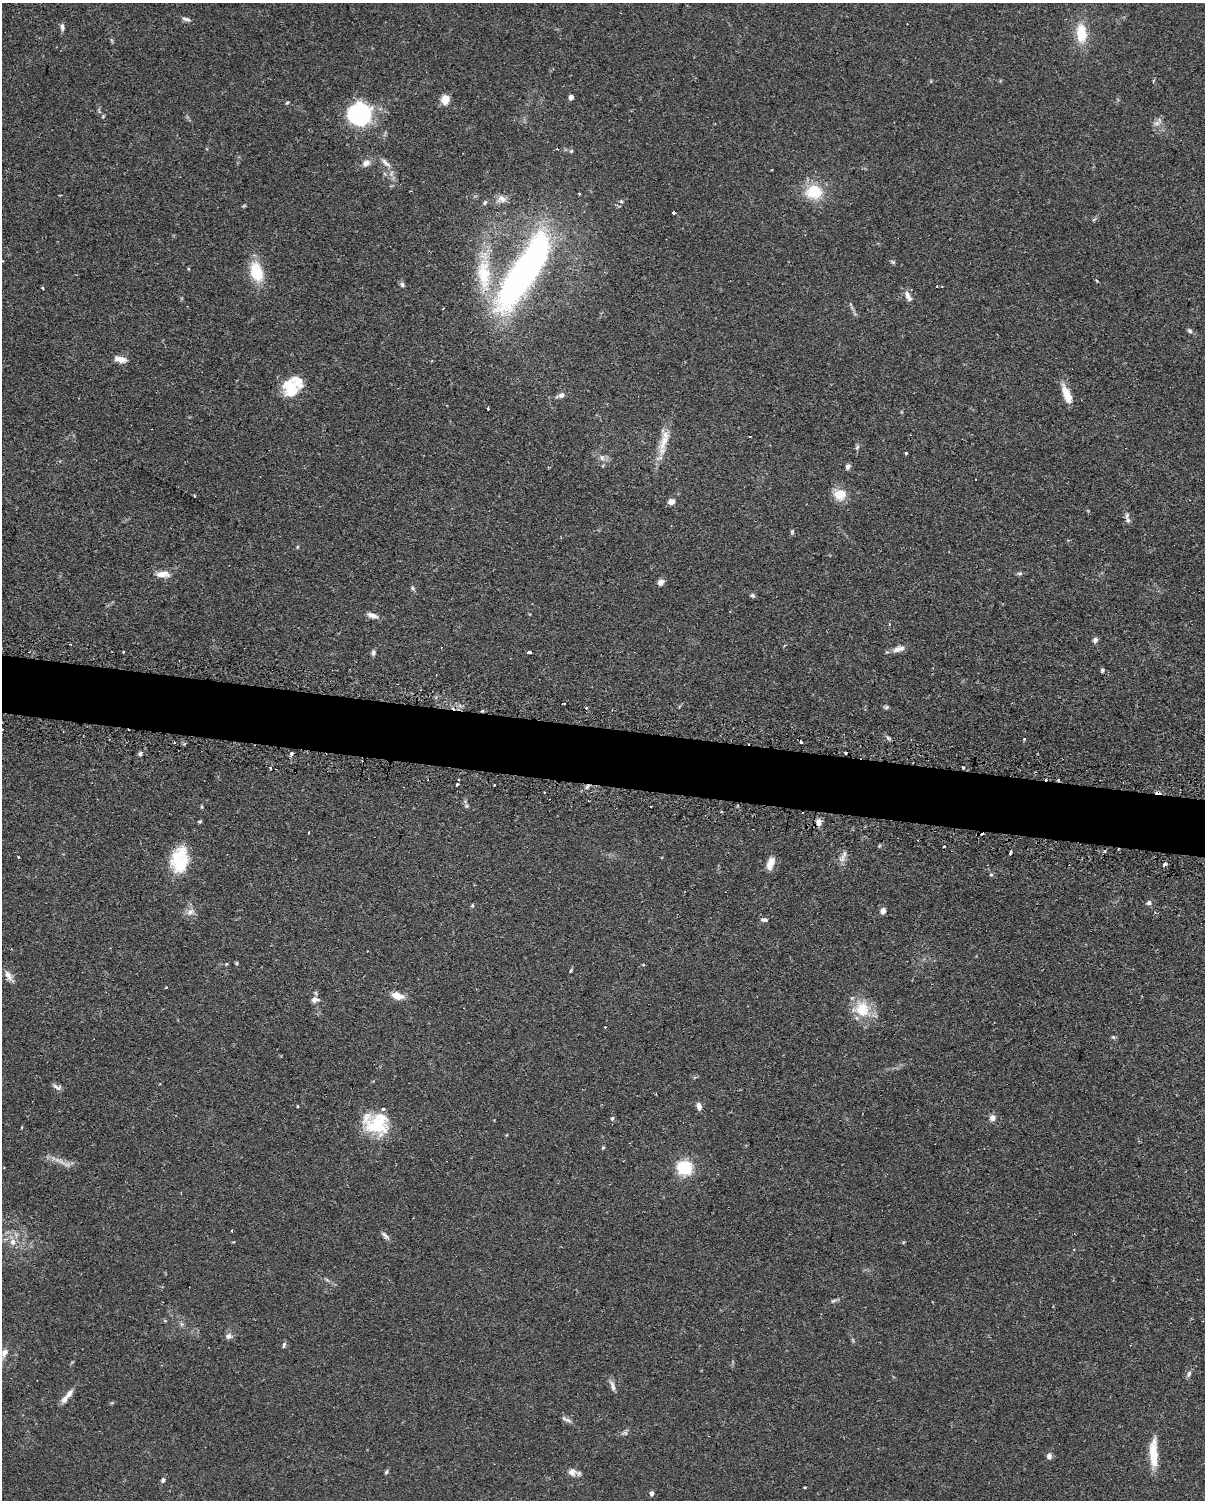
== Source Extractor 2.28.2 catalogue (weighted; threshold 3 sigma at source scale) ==
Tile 6 of 4 x 3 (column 2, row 2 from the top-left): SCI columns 1232-2434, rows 1758-3255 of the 4868 x 4896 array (HDU 1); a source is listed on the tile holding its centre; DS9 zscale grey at full resolution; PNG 1207 x 1502 px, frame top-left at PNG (2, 3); no overlay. Shown black and unused: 4% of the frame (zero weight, under 2 of 3 exposures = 4% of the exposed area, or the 3 px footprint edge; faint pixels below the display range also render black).
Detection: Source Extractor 2.28.2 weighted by HDU 2 'WHT'; one run over the whole footprint, this tile lists its part. Background 0.106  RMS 0.0054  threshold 0.0244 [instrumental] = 3 sigma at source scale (4.5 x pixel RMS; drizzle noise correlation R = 1.50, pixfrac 1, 0.05/0.05 arcsec/px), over >= 5 px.
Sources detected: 138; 1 too faint to see at this stretch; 1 inside a brighter object's white glare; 10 cosmic-ray / hot-pixel residue — not listed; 4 inside a brighter listed object's ellipse — not listed separately; the other 122 listed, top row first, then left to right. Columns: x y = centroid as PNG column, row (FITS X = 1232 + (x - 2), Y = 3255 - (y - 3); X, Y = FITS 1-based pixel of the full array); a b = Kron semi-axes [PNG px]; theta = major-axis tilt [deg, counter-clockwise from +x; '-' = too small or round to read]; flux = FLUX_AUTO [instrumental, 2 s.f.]
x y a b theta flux
186 19 12 5 -12 1.6
62 27 9 5 -86 1.8
1081 33 26 13 -86 14
1154 80 4 3 - 0.65
571 97 4 4 - 3.2
445 100 5 5 - 24
287 102 6 3 10 0.59
359 114 23 22 - 54
103 116 5 4 - 0.55
1156 123 8 6 43 2
366 163 11 8 31 3.2
385 163 17 6 -45 3
814 192 23 19 1 17
579 194 3 2 - 0.66
502 199 13 9 -16 3.6
621 201 5 5 - 0.85
485 202 7 5 60 1.1
674 213 3 3 - 4.2
893 262 6 4 -42 0.78
256 272 25 15 -73 16
524 272 73 20 57 260
483 274 48 18 -87 29
1097 281 3 3 - 0.68
402 284 8 6 -88 1.3
937 286 2 2 - 0.52
43 288 4 3 - 0.48
908 296 14 6 -64 3.4
1190 331 7 5 -45 1.2
120 359 13 7 -11 4.4
291 388 21 19 -59 16
1067 394 20 7 -69 8.8
561 395 9 6 23 2.3
488 408 3 3 - 2
664 442 31 10 70 9.8
857 447 7 5 46 1
906 453 3 3 - 0.97
602 458 9 6 -75 2
848 467 7 5 77 1.6
840 494 16 14 -10 8
194 495 4 2 - 0.48
671 502 6 5 - 3.6
1128 520 7 6 - 1.8
792 532 7 4 75 0.83
297 547 6 3 71 0.54
1020 573 8 5 6 1
162 574 18 8 0 5.1
661 582 8 6 40 2.5
412 588 6 5 - 0.86
753 595 6 5 - 1
372 615 14 6 -17 3.1
1095 640 7 6 - 1.7
898 649 15 7 13 3.7
123 652 3 2 - 0.49
529 652 4 3 - 2.5
373 653 8 6 -88 1.3
1102 670 5 4 - 1.1
564 704 3 2 - 0.85
886 707 6 5 - 0.87
1024 739 3 3 - 0.93
174 742 3 2 - 0.48
140 754 6 4 62 1.3
291 754 4 3 - 2
270 768 3 3 - 0.9
963 768 3 3 - 1.2
459 780 3 2 - 0.69
458 784 3 3 - 2.4
494 785 3 2 - 0.92
587 787 8 4 54 1.3
466 806 7 4 90 0.86
651 806 2 2 - 0.61
202 807 6 4 90 0.56
819 822 8 6 84 3.1
309 832 3 2 - 0.55
944 846 3 3 - 1.1
1010 852 4 3 - 1.6
844 854 16 6 56 2.6
771 863 17 8 69 4.8
179 864 27 22 17 18
1164 864 4 3 - 2
991 875 5 5 - 0.72
1149 903 7 6 - 1.5
473 905 5 3 - 0.6
883 911 8 7 - 2.2
190 912 10 8 43 3.2
764 920 9 5 -5 1.4
236 963 4 4 - 0.61
226 964 4 3 - 0.52
571 970 6 3 55 0.63
9 976 17 7 -58 3.4
166 987 3 2 - 0.43
397 996 12 7 -19 7.1
316 1000 10 6 1 2.7
862 1009 23 19 -84 15
1113 1037 5 5 - 0.8
56 1087 13 5 -31 1.7
297 1106 3 3 - 0.72
699 1106 8 5 -72 2.9
992 1118 8 8 - 2.3
612 1119 6 5 - 1
377 1125 35 20 -27 24
603 1148 4 3 - 0.74
60 1161 23 4 -26 3.7
684 1168 9 9 - 33
385 1236 12 5 -44 1.8
13 1242 9 8 - 3.4
833 1301 9 4 34 1.1
165 1321 6 4 -19 0.61
229 1336 9 7 22 2.3
284 1345 8 5 75 1
4 1353 13 8 55 3.6
1189 1374 9 5 70 1.4
612 1386 15 6 -71 2.5
65 1399 13 8 59 3.3
564 1418 10 5 -37 1.7
624 1433 9 3 -5 1.1
1153 1454 31 8 -89 15
1049 1456 8 6 83 2.1
386 1472 7 4 61 0.82
572 1472 11 11 - 3.5
163 1480 7 5 77 1.1
805 1487 4 3 - 0.5
652 1493 5 4 - 2.1
Overlapping masked pixels (flux is a lower limit): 3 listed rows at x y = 963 768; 587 787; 1164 864